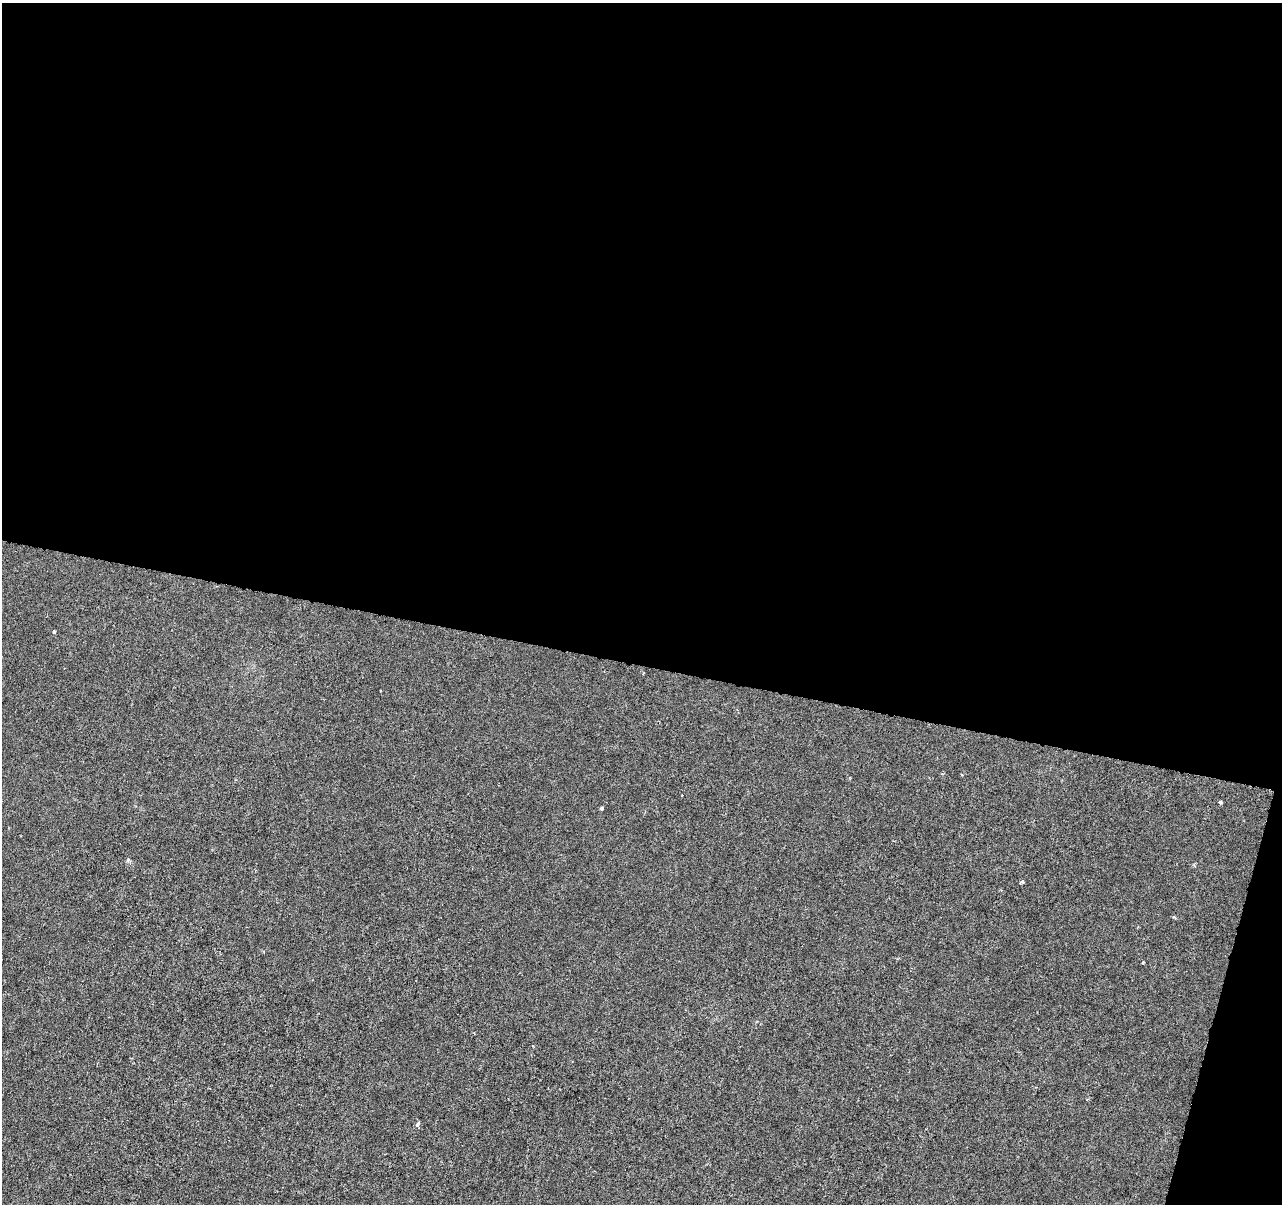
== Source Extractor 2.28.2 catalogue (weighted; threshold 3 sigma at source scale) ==
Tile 4 of 4 x 4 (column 4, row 1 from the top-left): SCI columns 3841-5120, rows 3828-5029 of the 5128 x 5312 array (HDU 1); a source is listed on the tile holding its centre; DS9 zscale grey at full resolution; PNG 1284 x 1206 px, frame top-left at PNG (2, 3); no overlay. Shown black and unused: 57% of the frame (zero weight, under 3 of 6 exposures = <1% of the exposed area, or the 3 px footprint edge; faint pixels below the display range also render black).
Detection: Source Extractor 2.28.2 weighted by HDU 2 'WHT'; one run over the whole footprint, this tile lists its part. Background -1.32e-04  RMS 0.0013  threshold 0.00513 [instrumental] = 3 sigma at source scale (4.09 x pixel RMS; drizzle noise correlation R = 1.36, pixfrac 0.8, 0.0396/0.0396 arcsec/px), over >= 5 px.
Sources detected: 7; all 7 listed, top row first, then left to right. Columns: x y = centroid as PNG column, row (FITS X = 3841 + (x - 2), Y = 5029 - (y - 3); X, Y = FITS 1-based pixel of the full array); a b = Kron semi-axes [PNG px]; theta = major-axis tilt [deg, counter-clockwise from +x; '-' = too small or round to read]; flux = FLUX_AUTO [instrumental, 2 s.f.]
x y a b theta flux
54 631 4 3 - 0.16
1220 802 4 3 - 0.19
601 808 4 3 - 0.29
128 860 5 5 - 0.17
1022 882 5 3 - 0.22
1143 962 3 3 - 0.12
418 1124 6 4 66 0.35